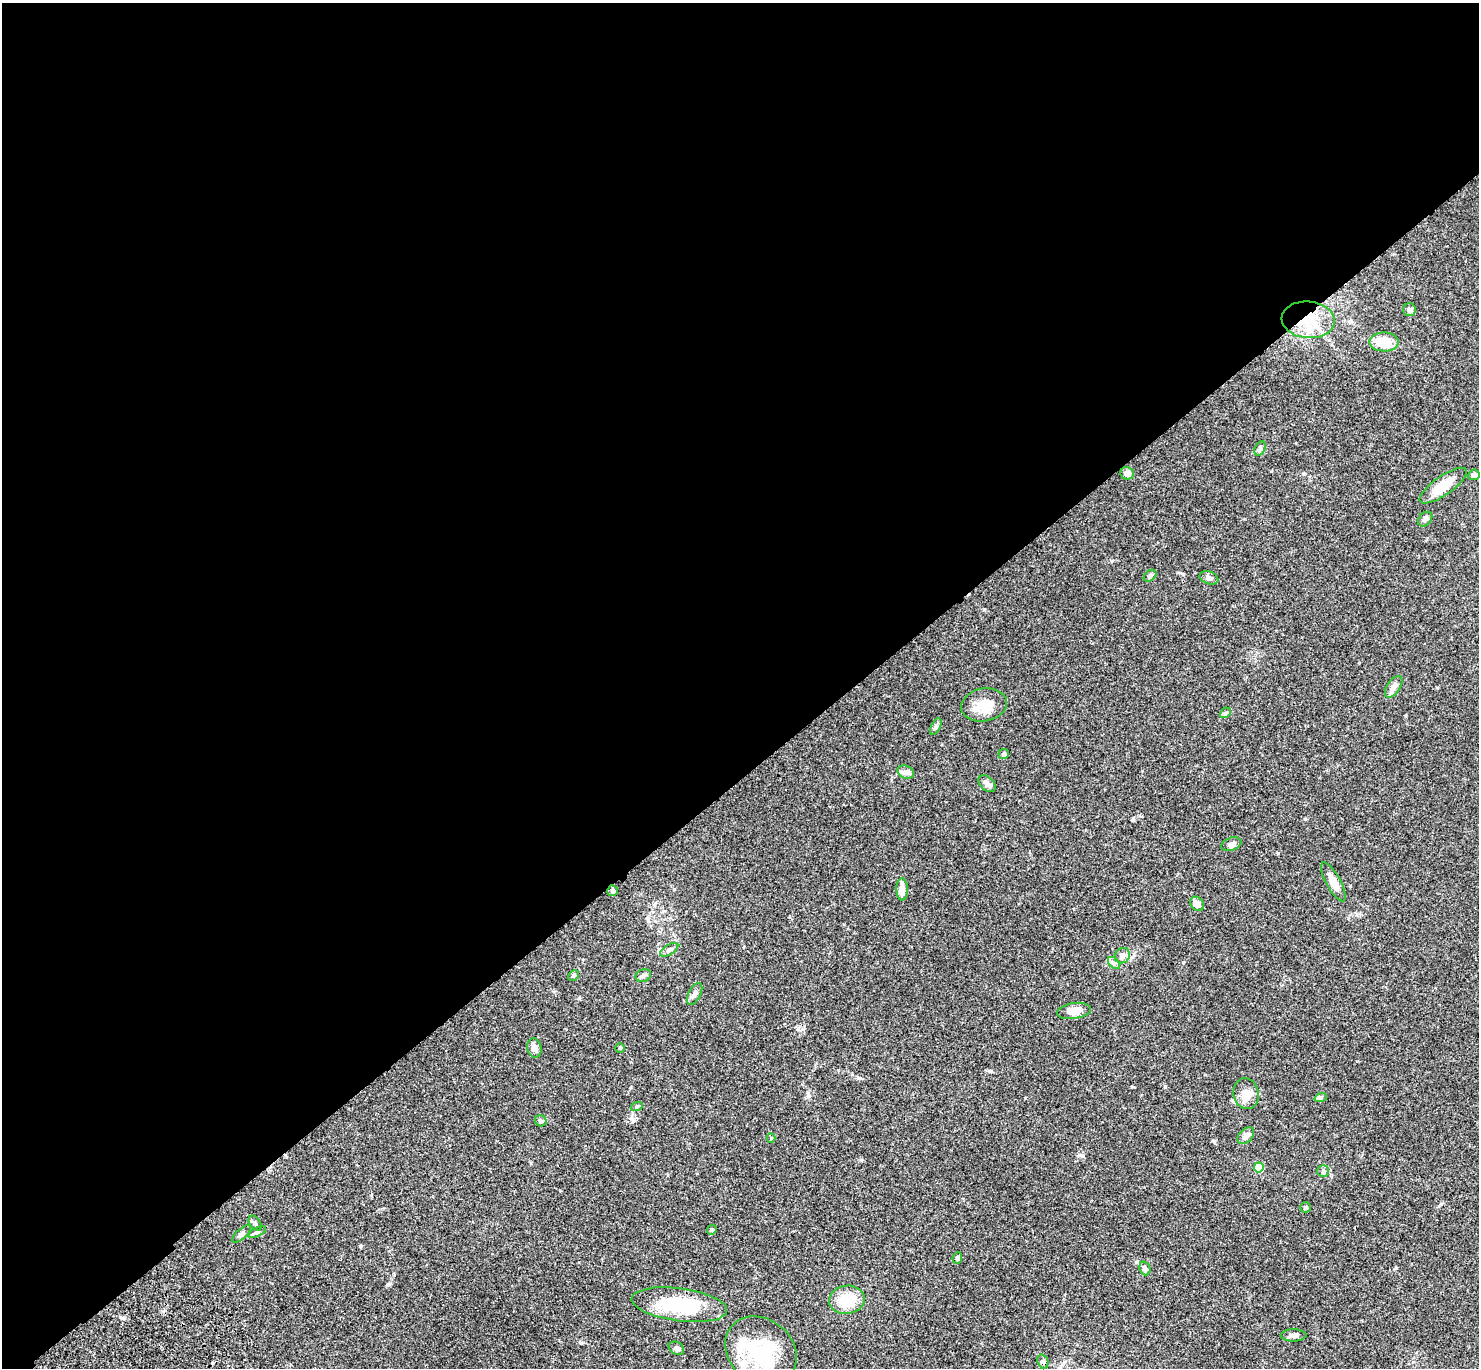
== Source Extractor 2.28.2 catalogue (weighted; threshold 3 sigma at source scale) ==
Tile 2 of 4 x 4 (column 2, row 1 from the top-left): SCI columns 1579-3055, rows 4482-5847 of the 6110 x 6090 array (HDU 1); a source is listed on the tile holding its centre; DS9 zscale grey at full resolution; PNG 1481 x 1370 px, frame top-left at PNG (2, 3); each listed source drawn as its Kron ellipse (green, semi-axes under 4 px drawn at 4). Shown black and unused: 57% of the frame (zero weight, under 3 of 4 exposures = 6% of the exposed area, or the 3 px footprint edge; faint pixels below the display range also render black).
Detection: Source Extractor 2.28.2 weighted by HDU 2 'WHT'; one run over the whole footprint, this tile lists its part. Background 0.0588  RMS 0.0052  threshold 0.0236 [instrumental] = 3 sigma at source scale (4.5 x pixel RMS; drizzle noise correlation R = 1.50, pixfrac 1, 0.05/0.05 arcsec/px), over >= 5 px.
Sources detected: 58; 2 inside a brighter object's white glare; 1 cosmic-ray / hot-pixel residue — neither listed nor drawn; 3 inside a brighter listed object's ellipse — not listed separately; the other 52 listed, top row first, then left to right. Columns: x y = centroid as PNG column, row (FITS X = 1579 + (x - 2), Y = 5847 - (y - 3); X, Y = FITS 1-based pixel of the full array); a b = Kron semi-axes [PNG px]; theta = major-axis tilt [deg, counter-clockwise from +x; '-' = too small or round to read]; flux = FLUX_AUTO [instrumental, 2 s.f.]
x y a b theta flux
1410 310 6 6 - 1.7
1308 320 26 18 -5 19
1384 342 14 9 0 12
1260 448 8 5 64 1.1
1127 473 7 6 - 3.2
1474 475 6 5 - 2.5
1443 486 28 9 35 11
1425 519 8 6 46 1.4
1150 576 7 5 39 1
1209 578 10 6 -22 1.7
1394 687 12 6 55 2.6
984 705 23 16 10 9.8
1225 713 6 4 44 0.71
936 726 9 5 64 1.1
1004 754 5 5 - 0.93
906 772 8 6 -22 1.8
987 784 10 6 -44 2.4
1231 844 10 6 20 1.9
1333 882 22 7 -61 4.8
902 889 11 5 -89 4.3
612 891 5 5 - 1
1197 904 8 6 -49 3.5
669 950 10 5 33 1.4
1122 956 8 7 - 1.8
1114 963 7 4 -45 1.1
574 975 6 5 - 1.1
643 976 8 6 24 1.4
695 994 12 6 62 1.8
1074 1011 17 8 9 5.6
534 1048 10 7 -77 2.4
620 1048 4 4 - 0.49
1246 1094 15 12 -81 6.4
1321 1097 6 4 19 0.91
637 1106 6 3 17 0.61
541 1121 6 5 - 1.5
1246 1136 10 6 45 3.1
771 1138 4 4 - 0.49
1259 1167 5 5 - 20
1323 1171 6 6 - 0.99
1305 1207 5 5 - 0.85
255 1223 8 5 -58 1.3
712 1230 5 4 - 0.65
257 1232 10 4 27 1
242 1234 12 5 44 1.4
957 1258 6 4 66 0.84
1145 1268 7 5 -69 1.1
847 1300 18 14 9 14
679 1305 48 16 -8 30
1294 1335 13 6 1 2.1
676 1348 8 6 -30 1.4
761 1351 38 31 -40 34
1043 1361 7 5 -70 1.1
Overlapping masked pixels (flux is a lower limit): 1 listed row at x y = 1308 320
Unlisted compact peaks at least as high as the median listed source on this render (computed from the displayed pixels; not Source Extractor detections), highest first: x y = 1165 1086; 990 1071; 1441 1204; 1396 1268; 1214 1141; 388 1284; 802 1029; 861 1160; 1183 962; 632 1119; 581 1343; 984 609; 1081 1155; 674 889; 1304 474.